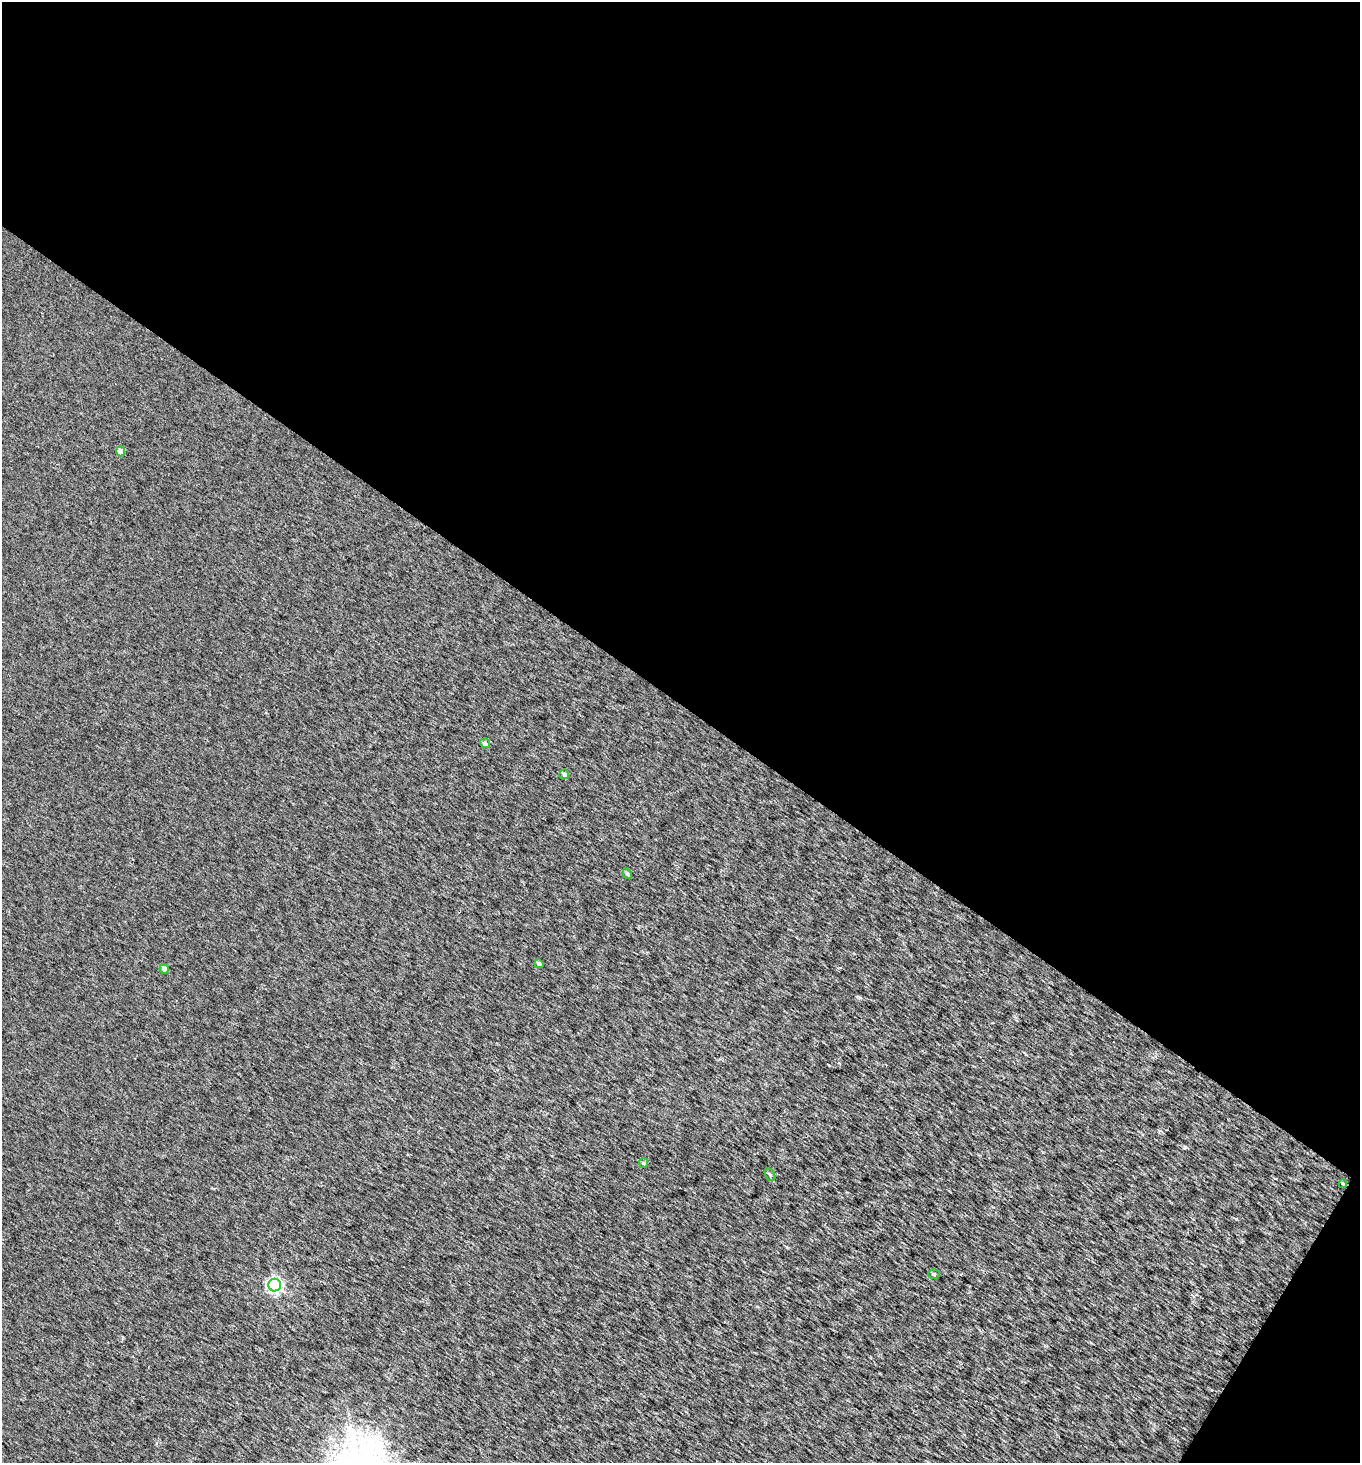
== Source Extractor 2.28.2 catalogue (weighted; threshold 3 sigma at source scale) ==
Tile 2 of 2 x 2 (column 2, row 1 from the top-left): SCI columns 1486-2843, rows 1464-2924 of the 2954 x 2924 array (HDU 1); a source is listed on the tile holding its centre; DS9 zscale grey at full resolution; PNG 1362 x 1465 px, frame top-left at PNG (2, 2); each listed source drawn as its Kron ellipse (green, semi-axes under 4 px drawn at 4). Shown black and unused: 49% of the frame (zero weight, under 2 of 3 exposures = <1% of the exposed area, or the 3 px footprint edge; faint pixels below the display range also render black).
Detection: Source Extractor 2.28.2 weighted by HDU 2 'WHT'; one run over the whole footprint, this tile lists its part. Background 0.0102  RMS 0.015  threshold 0.0678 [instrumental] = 3 sigma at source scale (4.5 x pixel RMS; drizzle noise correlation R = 1.50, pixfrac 1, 0.0396/0.0396 arcsec/px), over >= 5 px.
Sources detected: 11; all 11 listed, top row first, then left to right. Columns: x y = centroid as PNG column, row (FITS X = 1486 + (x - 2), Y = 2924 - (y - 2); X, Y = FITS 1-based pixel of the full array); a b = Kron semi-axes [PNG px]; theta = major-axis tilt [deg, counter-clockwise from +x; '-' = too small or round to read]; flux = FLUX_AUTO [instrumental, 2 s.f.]
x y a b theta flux
121 451 5 4 - 13
485 743 5 5 - 4
564 774 5 5 - 5.8
627 874 5 4 - 2.2
539 964 5 4 - 4.3
164 969 4 4 - 9.2
643 1163 5 4 - 1.9
770 1175 7 4 -62 2.6
1343 1184 4 4 - 1.4
934 1274 6 5 - 2.3
275 1285 6 6 - 320